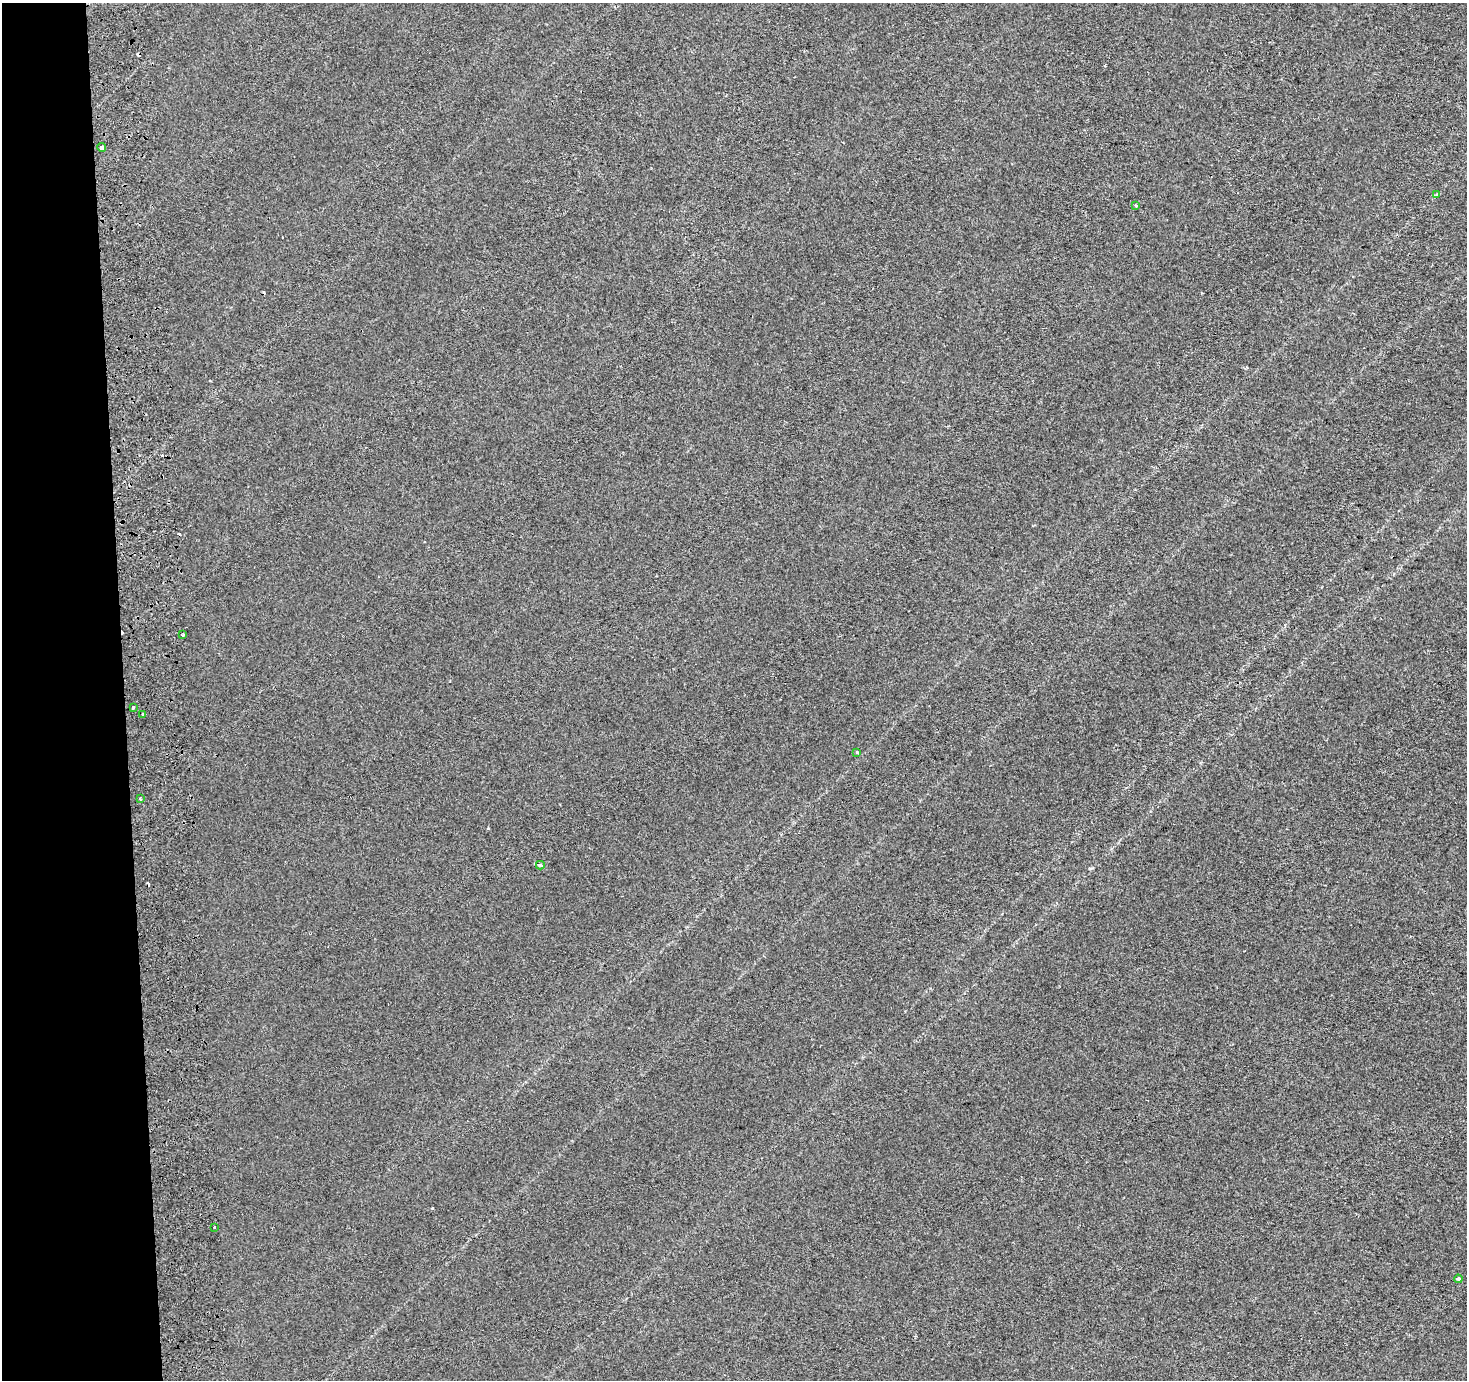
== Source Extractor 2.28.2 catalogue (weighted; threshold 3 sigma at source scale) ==
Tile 4 of 3 x 3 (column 1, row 2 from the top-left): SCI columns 1-1465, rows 1378-2755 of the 4459 x 4133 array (HDU 1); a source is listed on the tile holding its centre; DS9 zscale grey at full resolution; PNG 1469 x 1382 px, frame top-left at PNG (2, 3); each listed source drawn as its Kron ellipse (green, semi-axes under 4 px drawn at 4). Shown black and unused: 8% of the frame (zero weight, under 2 of 3 exposures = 3% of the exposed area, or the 3 px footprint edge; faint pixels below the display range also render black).
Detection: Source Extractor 2.28.2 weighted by HDU 2 'WHT'; one run over the whole footprint, this tile lists its part. Background 0.00112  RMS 0.0055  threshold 0.0247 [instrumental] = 3 sigma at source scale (4.5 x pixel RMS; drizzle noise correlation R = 1.50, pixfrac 1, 0.0396/0.0396 arcsec/px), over >= 5 px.
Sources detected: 17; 6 cosmic-ray / hot-pixel residue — neither listed nor drawn; the other 11 listed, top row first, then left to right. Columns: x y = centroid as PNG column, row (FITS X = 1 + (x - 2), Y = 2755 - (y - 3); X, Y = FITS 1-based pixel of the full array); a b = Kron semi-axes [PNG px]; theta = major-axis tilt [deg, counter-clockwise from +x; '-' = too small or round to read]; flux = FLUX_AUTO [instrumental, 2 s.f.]
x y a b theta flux
102 148 4 3 - 5.8
1437 195 3 3 - 1.3
1136 205 4 3 - 0.78
183 635 3 3 - 1.1
133 708 3 3 - 2.8
142 715 3 3 - 3.7
857 753 3 3 - 1.4
141 799 3 3 - 1.6
540 865 4 3 - 1
214 1227 3 3 - 1.1
1458 1279 4 3 - 1.1